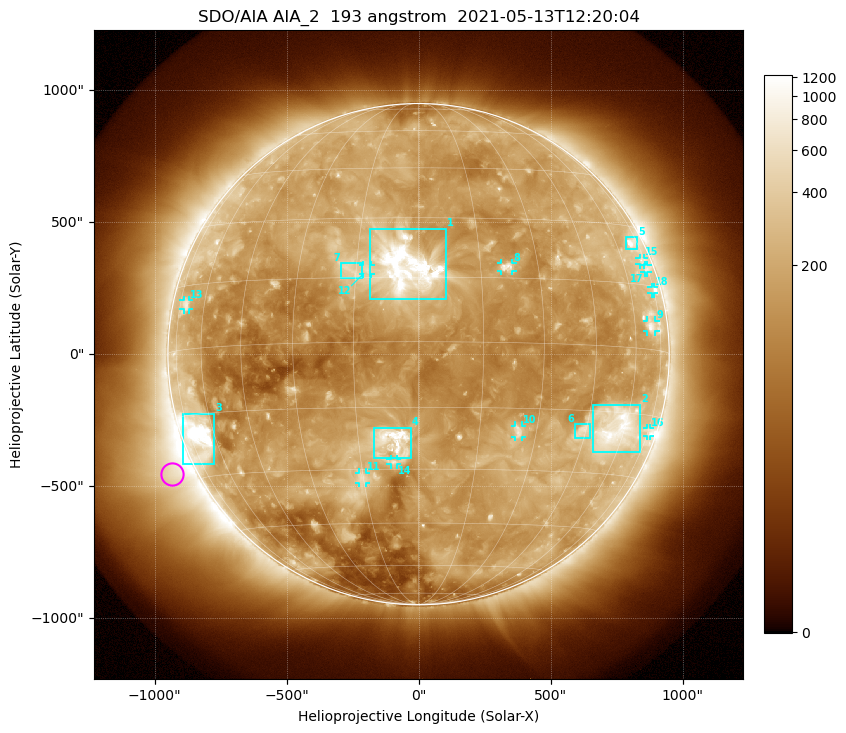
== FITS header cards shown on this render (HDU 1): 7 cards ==
TELESCOP= 'SDO/AIA '           / For AIA: SDO/AIA
INSTRUME= 'AIA_2   '           / For AIA: AIA_ATA1, AIA_ATA2, AIA_ATA3 or AIA_AT
WAVELNTH=                  193 / [angstrom] Wavelength
WAVEUNIT= 'angstrom'           / Wavelength unit: angstrom
DATE-OBS= '2021-05-13T12:20:04.843' / [ISO] Date when observation started; ISO 8
CTYPE1  = 'HPLN-TAN'           / CTYPE1: HPLN
CTYPE2  = 'HPLT-TAN'           / CTYPE2: HPLT

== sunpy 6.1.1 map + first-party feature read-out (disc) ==
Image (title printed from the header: SDO/AIA AIA_2  193 angstrom  2021-05-13T12:20:04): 1024 x 1024 px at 2.4 arcsec/px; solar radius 950 arcsec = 396 px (full disc in frame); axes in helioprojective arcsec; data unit not stated in the header (colour bar unlabelled)
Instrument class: DISC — disc imager (sunpy class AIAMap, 193 A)
Bright regions (active regions / flare kernels): reference = the median radial profile (limb darkening/brightening removed); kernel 9 px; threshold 5 sigma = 311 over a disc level ~141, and >= 1.15x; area >= 12 px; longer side >= 9 px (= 22 arcsec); searched inside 0.97 R_sun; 18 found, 18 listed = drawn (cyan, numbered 1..; 11 of them under ~33 arcsec drawn as corner ticks so the feature stays visible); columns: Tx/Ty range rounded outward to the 5 arcsec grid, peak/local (2 s.f.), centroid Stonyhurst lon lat
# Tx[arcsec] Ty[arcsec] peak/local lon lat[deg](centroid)
1 -185..105 205..475 15 -3 +17
2 660..840 -375..-190 7.3 +56 -19
3 -895..-775 -420..-225 13 -68 -20
4 -170..-30 -395..-275 8.7 -6 -23
5 785..830 395..445 5.3 +69 +25
6 590..650 -320..-265 4.3 +44 -20
7 -295..-210 290..345 3.5 -16 +17
8 310..355 315..345 5.3 +22 +18
9 865..900 85..130 4.1 +69 +5
10 365..390 -315..-270 4.2 +25 -20
11 -225..-200 -490..-445 3.9 -15 -32
12 -210..-180 305..340 3.8 -12 +17
13 -890..-870 170..205 3.2 -70 +10
14 -105..-80 -420..-395 3.6 -6 -28
15 835..855 340..365 2.5 +73 +21
16 865..875 -310..-280 2.8 +75 -19
17 855..870 310..335 2.6 +73 +19
18 880..890 230..255 3 +74 +14
Off-limb structures (1.02-1.3 R_sun): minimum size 162 px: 5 found; the strongest spans PA ~90..145 deg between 1.02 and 1.3 R_sun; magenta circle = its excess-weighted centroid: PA ~115 deg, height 1.09 R_sun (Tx ~-930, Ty ~-450 arcsec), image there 4.8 x the reference